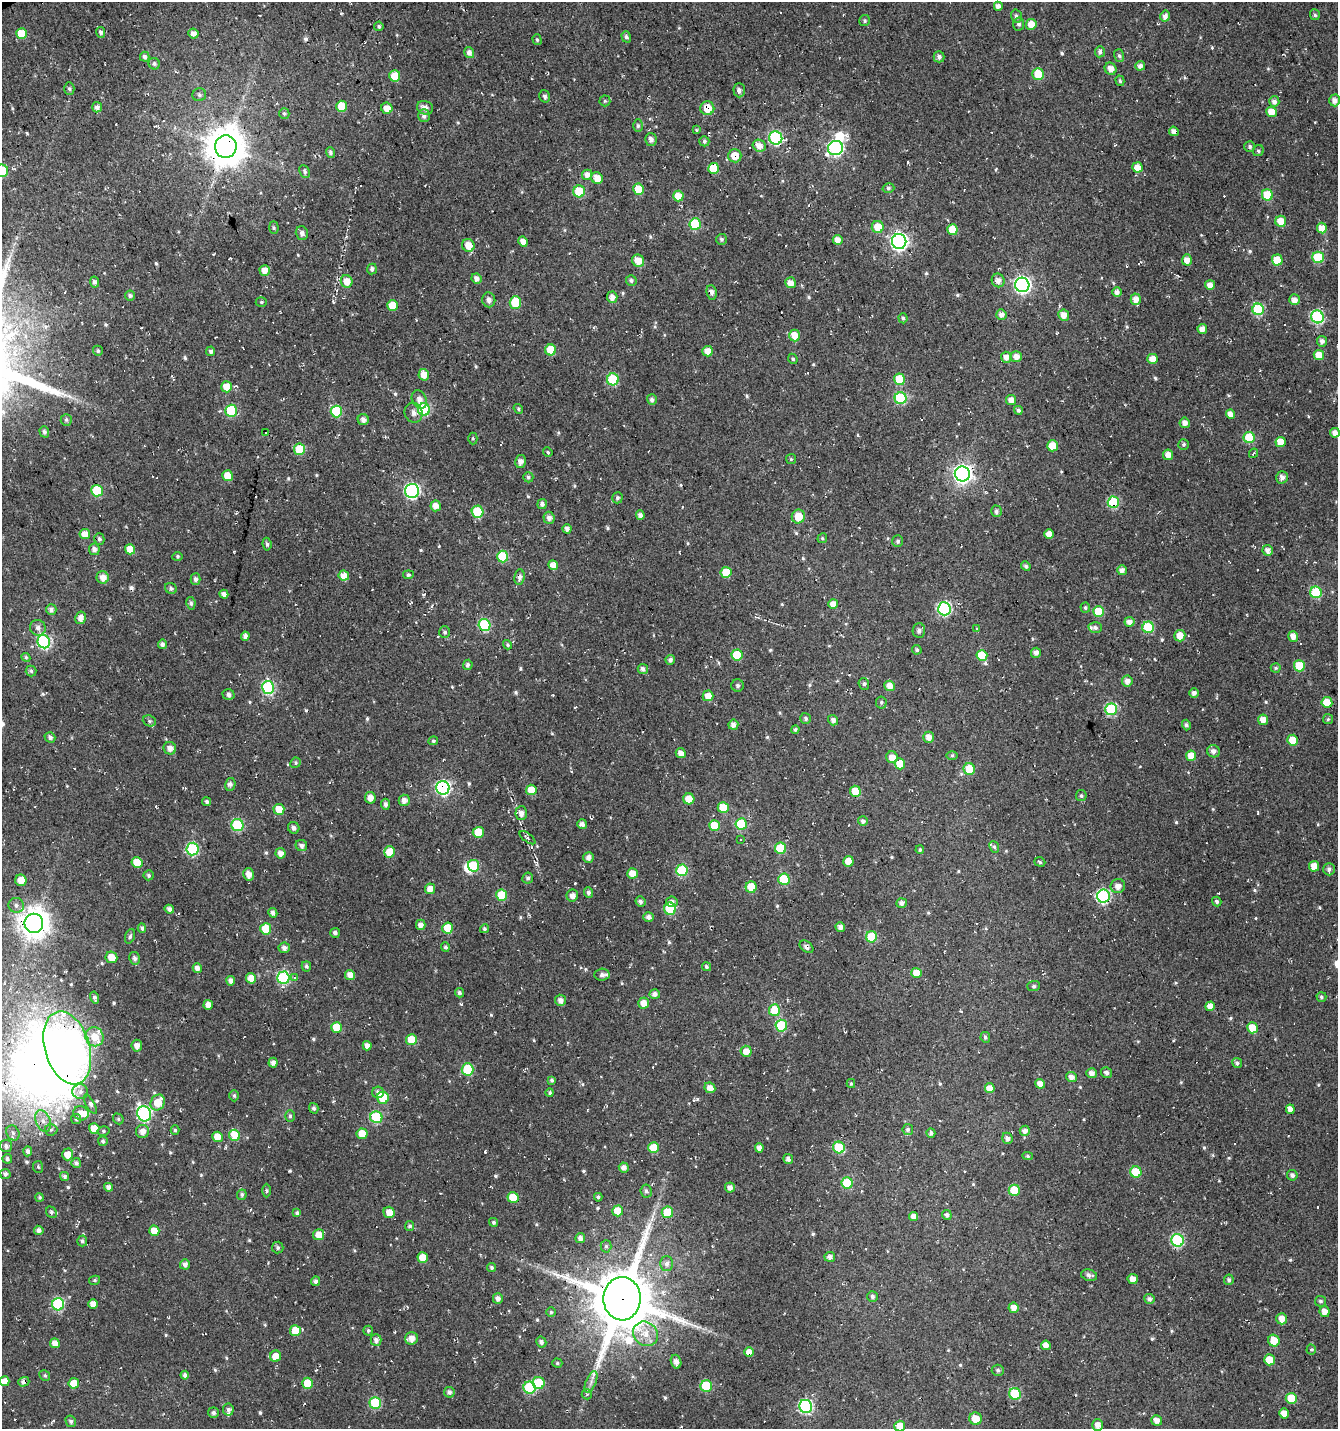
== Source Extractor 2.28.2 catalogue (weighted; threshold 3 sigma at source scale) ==
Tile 11 of 4 x 4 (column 3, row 3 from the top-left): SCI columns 2821-4156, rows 1429-2855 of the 5583 x 5711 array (HDU 1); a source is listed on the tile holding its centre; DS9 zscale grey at full resolution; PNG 1340 x 1431 px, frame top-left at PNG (2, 2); each listed source drawn as its Kron ellipse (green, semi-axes under 4 px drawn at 4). Shown black and unused: <1% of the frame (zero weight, under 3 of 4 exposures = <1% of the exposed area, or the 3 px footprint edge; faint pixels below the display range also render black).
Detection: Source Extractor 2.28.2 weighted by HDU 2 'WHT'; one run over the whole footprint, this tile lists its part. Background -0.00333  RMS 0.01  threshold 0.0457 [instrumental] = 3 sigma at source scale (4.5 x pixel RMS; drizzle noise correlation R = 1.50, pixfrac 1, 0.0396/0.0396 arcsec/px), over >= 5 px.
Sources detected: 673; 6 inside a brighter object's white glare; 23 cosmic-ray / hot-pixel residue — neither listed nor drawn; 8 inside a brighter listed object's ellipse — not listed separately; of the other 636, all 500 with FLUX_AUTO >= 1.54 (the completeness limit of this list) listed and drawn (136 fainter detections not listed), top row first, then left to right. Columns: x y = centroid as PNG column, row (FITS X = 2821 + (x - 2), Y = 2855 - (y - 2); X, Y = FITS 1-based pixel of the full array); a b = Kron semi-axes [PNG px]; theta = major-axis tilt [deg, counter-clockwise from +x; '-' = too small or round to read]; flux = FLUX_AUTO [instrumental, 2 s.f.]
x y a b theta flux
998 6 4 4 - 5.7
1315 15 5 5 - 2
1016 16 6 5 - 2.9
1165 16 5 5 - 5.4
865 21 5 5 - 2
1019 24 6 5 - 2.5
1031 24 5 5 - 13
379 26 5 4 - 1.9
101 32 5 4 - 2.5
21 33 5 5 - 22
193 34 5 5 - 6.6
626 37 5 5 - 2.9
537 40 5 4 - 1.8
1100 52 5 5 - 3.2
469 53 6 5 - 4.9
1119 55 6 5 - 2.2
145 57 5 4 - 3.8
939 57 5 5 - 3.6
154 64 6 5 - 2.4
1140 66 5 4 - 4.8
1111 69 6 5 - 6.9
1038 74 6 5 - 26
395 76 6 5 - 19
1120 81 5 4 - 1.6
69 89 6 5 - 2
739 90 7 5 -89 3.7
199 95 7 6 - 2.4
545 96 6 5 - 2.7
1335 100 6 5 - 5.9
605 101 5 5 - 1.7
1274 102 5 5 - 4.8
342 106 5 5 - 21
97 107 5 5 - 4.2
387 108 6 5 - 11
425 108 8 6 -16 5.7
707 108 7 7 - 18
1271 112 5 5 - 15
284 114 5 5 - 2
424 116 6 6 - 4.1
638 126 6 5 - 2.2
696 130 4 3 - 1.6
1174 131 5 4 - 4.4
776 138 7 6 - 130
651 139 6 5 - 4.5
704 141 5 5 - 2.9
759 146 7 5 -26 8.3
1250 146 5 5 - 2.3
226 147 11 11 - 2600
835 148 7 7 - 200
1258 151 6 5 - 2.2
330 153 5 4 - 2.3
735 156 7 6 - 13
1137 167 5 5 - 10
713 168 5 5 - 36
2 171 6 6 - 22
305 172 7 5 -65 2.3
587 175 5 5 - 7.2
597 178 6 5 - 11
888 188 6 4 15 2
639 189 6 5 - 21
579 191 6 6 - 39
1267 195 5 5 - 37
678 196 5 5 - 18
1281 221 5 5 - 14
695 224 6 5 - 59
878 227 6 6 - 19
274 228 6 4 -88 1.5
1322 228 5 5 - 17
952 230 5 5 - 17
302 233 7 6 - 3.9
722 239 5 5 - 2.2
838 240 5 5 - 7.9
899 241 7 7 - 350
523 242 5 4 - 7.6
468 245 6 6 - 14
1318 257 6 5 - 52
1187 260 5 5 - 8.5
1277 260 5 5 - 23
638 261 6 6 - 12
372 269 5 4 - 3.1
265 270 5 5 - 8.3
476 279 5 5 - 5.2
631 280 5 5 - 2.2
998 280 7 6 - 6.1
347 281 6 6 - 12
94 282 5 4 - 3
790 283 5 5 - 7.4
1022 285 7 7 - 310
1210 285 5 5 - 7.8
712 292 7 5 -82 3.4
1117 292 5 5 - 4.7
130 296 5 5 - 2.2
612 297 5 5 - 5.6
1136 299 6 5 - 8.7
489 300 7 6 - 4.2
1294 300 5 5 - 6.9
261 302 5 5 - 1.6
515 302 6 5 - 35
392 306 5 5 - 20
1258 309 6 5 - 80
1001 314 5 5 - 5.5
1064 315 6 5 - 9.4
1317 317 6 6 - 120
903 318 5 4 - 2
1202 329 5 4 - 8.1
794 335 6 5 - 13
1322 341 5 5 - 4.5
551 350 5 5 - 30
98 351 5 4 - 1.9
211 351 5 4 - 2.7
707 351 5 5 - 11
1319 355 5 5 - 16
1016 356 6 5 - 6.9
1006 357 5 5 - 6.8
793 359 5 4 - 1.8
1153 359 5 5 - 12
424 375 6 5 - 11
613 379 6 6 - 53
900 379 6 5 - 25
227 387 5 5 - 18
901 398 6 6 - 77
419 399 9 7 -64 6.3
652 400 5 5 - 3.4
1011 400 5 5 - 7
424 409 6 6 - 92
518 409 5 4 - 1.6
1018 410 4 4 - 2.9
231 411 6 6 - 70
336 411 6 6 - 62
414 413 10 8 -65 5.3
1230 414 5 4 - 7.8
66 420 6 5 - 2.1
363 420 5 5 - 5.1
1185 423 5 5 - 6
44 432 5 5 - 2.6
266 433 3 3 - 17
1335 433 5 4 - 6.1
1249 437 5 5 - 48
473 438 6 4 -89 1.6
1280 442 5 5 - 14
1183 444 5 5 - 1.8
1052 446 5 5 - 20
300 449 5 5 - 43
548 452 5 4 - 1.6
1253 453 5 3 - 1.5
1168 455 5 5 - 7.8
791 459 5 5 - 1.6
521 461 6 5 - 5.8
962 474 7 7 - 460
228 476 5 5 - 19
528 477 5 5 - 2.1
1282 477 6 5 - 5.4
97 491 6 5 - 59
412 491 7 7 - 200
617 498 5 5 - 2.2
1113 502 6 5 - 69
542 504 5 5 - 3.9
436 506 5 5 - 7.5
996 511 6 5 - 3.2
478 512 6 6 - 41
640 515 5 4 - 4.6
798 517 7 6 - 16
549 518 6 5 - 4.6
567 529 4 4 - 4.7
85 534 5 5 - 9.5
1049 534 5 5 - 7.6
822 538 5 4 - 1.6
99 539 6 5 - 2.8
898 541 6 5 - 2.1
267 544 6 4 -83 2.4
94 549 6 5 - 4.5
130 549 5 5 - 17
1268 550 5 5 - 6.2
178 557 5 4 - 1.7
503 557 6 5 - 48
553 565 5 5 - 10
1026 566 5 4 - 2.4
1122 570 5 4 - 4.7
726 572 5 5 - 23
344 575 5 5 - 11
408 575 5 4 - 2.2
103 577 6 6 - 8.2
519 577 8 5 82 3.9
195 579 6 5 - 3.6
171 588 6 5 - 2.2
1316 592 6 5 - 65
224 594 4 4 - 4.4
191 603 6 4 -78 2.4
833 604 5 5 - 11
1085 608 5 5 - 1.8
51 609 5 5 - 4.8
944 609 7 6 - 130
1098 612 5 5 - 31
81 618 6 5 - 7.1
1129 622 5 5 - 6.7
485 625 6 6 - 86
1148 627 6 5 - 57
38 628 8 7 - 4.4
1095 628 7 5 1 3
977 629 4 3 - 5.7
919 630 7 6 - 4.1
445 632 6 5 - 2.3
245 636 4 4 - 5.3
1180 636 5 5 - 13
1293 636 5 5 - 7.3
44 642 7 6 - 150
162 644 5 4 - 3.7
508 645 5 4 - 1.8
917 650 5 4 - 1.8
1036 653 5 5 - 5.1
737 655 5 5 - 39
982 656 5 5 - 35
26 657 5 4 - 1.9
670 660 5 4 - 3.9
468 665 5 4 - 3.2
1299 666 5 5 - 34
1276 668 5 4 - 1.9
643 669 5 5 - 4.1
31 671 5 5 - 1.9
1127 681 5 5 - 5.7
864 684 6 5 - 2.3
738 685 6 6 - 2.9
890 686 5 5 - 9.7
268 687 6 6 - 110
1194 693 5 4 - 3.7
228 694 6 5 - 3.1
708 696 5 5 - 12
881 702 6 5 - 2
1327 702 5 5 - 23
1111 709 6 6 - 81
806 718 5 5 - 2.4
1328 719 5 5 - 1.6
833 720 5 5 - 3.9
1263 720 5 5 - 9.6
149 721 7 5 -22 2.5
733 725 5 5 - 6.2
1186 725 5 4 - 2.3
795 730 4 4 - 2
50 737 5 5 - 3.1
929 737 5 5 - 7.5
1293 740 5 5 - 25
433 741 5 4 - 1.8
170 748 6 6 - 5.8
1214 751 6 6 - 4.6
681 753 5 4 - 6.8
952 755 6 4 -1 1.6
1191 756 5 5 - 15
892 757 6 5 - 9.4
296 763 5 5 - 1.7
900 764 5 5 - 17
969 769 6 5 - 24
230 784 6 5 - 2.8
443 788 7 6 - 190
531 790 5 5 - 16
855 791 5 5 - 25
1081 796 5 5 - 2.2
370 798 6 5 - 6.2
689 799 5 5 - 14
404 800 5 5 - 5.9
207 802 4 4 - 2.3
385 804 5 4 - 3
723 808 5 5 - 23
279 809 5 5 - 16
521 813 7 5 87 6.2
863 821 5 5 - 3.7
582 824 5 5 - 4.5
741 824 6 5 - 50
237 825 6 6 - 71
714 825 5 5 - 25
294 828 6 5 - 4.2
478 832 5 5 - 24
528 838 9 3 -37 2.3
741 839 3 3 - 3.9
301 846 6 5 - 4.1
994 847 6 4 -66 1.7
780 848 6 5 - 45
192 849 6 6 - 110
920 850 4 4 - 1.7
390 852 5 5 - 24
281 853 5 5 - 7.1
588 857 5 5 - 4.7
848 861 5 5 - 16
137 862 5 5 - 25
1040 862 6 4 -19 1.6
474 866 6 5 - 45
1314 866 5 5 - 11
1329 869 6 5 - 3.4
682 870 6 5 - 63
632 873 5 5 - 10
248 874 6 5 - 7.5
149 875 5 5 - 2.2
528 878 5 5 - 2.8
784 879 6 5 - 46
21 880 6 5 - 11
1118 886 7 7 - 6.4
751 887 5 5 - 25
430 889 5 5 - 9.7
588 893 5 4 - 3.2
502 895 5 5 - 39
572 895 6 6 - 4.8
1103 896 6 6 - 170
1217 901 5 4 - 2.6
640 902 5 5 - 3
672 902 6 5 - 3.5
901 903 5 5 - 4.5
16 905 8 7 - 4.2
169 909 5 4 - 4.1
670 909 6 6 - 54
273 913 4 4 - 3.8
649 917 5 5 - 4.5
34 923 9 9 - 1600
421 925 5 5 - 6.2
840 927 5 4 - 5.2
142 928 5 4 - 2.5
448 928 5 5 - 24
266 929 5 5 - 29
484 929 4 4 - 1.8
335 933 5 4 - 3.4
130 936 7 4 70 1.9
871 937 5 5 - 45
445 947 5 4 - 2
807 947 8 5 -37 3.4
284 948 6 5 - 4.2
111 957 6 5 - 12
135 958 6 5 - 3.5
306 966 5 4 - 2.5
706 967 5 4 - 2.1
197 968 5 4 - 5.2
916 973 5 5 - 15
350 975 5 5 - 8.7
602 975 7 6 - 4.5
295 977 3 3 - 3.7
251 978 5 5 - 12
283 978 6 6 - 110
231 981 4 4 - 4.8
1034 986 6 5 - 2.3
459 993 5 4 - 2.5
655 994 5 5 - 5
1321 997 5 5 - 2
95 998 6 4 -74 2.6
560 1000 5 5 - 5.3
644 1003 5 5 - 8.1
208 1005 5 4 - 7.9
1210 1006 5 4 - 9
774 1010 6 5 - 37
781 1026 6 5 - 51
337 1027 5 5 - 26
1252 1028 5 5 - 18
94 1037 9 9 - 15
985 1037 5 5 - 2.2
411 1039 5 5 - 22
137 1046 6 5 - 6.4
367 1046 5 4 - 6
67 1048 37 22 -73 890
746 1051 5 5 - 10
273 1063 5 4 - 5
1237 1063 5 5 - 2.9
467 1069 6 6 - 51
1091 1073 5 5 - 5.3
1106 1073 5 5 - 3.4
1071 1077 5 5 - 6.4
552 1080 4 4 - 2.6
851 1083 4 4 - 1.7
1040 1084 5 4 - 7
710 1088 5 5 - 7.8
990 1088 5 5 - 13
80 1092 8 7 - 4.2
378 1092 6 5 - 4.3
550 1093 4 4 - 1.6
234 1096 6 4 90 1.9
383 1098 6 6 - 29
158 1102 8 7 - 19
90 1104 11 4 -62 2.9
314 1108 5 4 - 2.6
1290 1109 5 4 - 7.2
81 1113 8 7 - 9.3
144 1114 8 7 - 170
290 1116 6 4 90 2.2
376 1117 6 6 - 70
76 1119 5 5 - 1.8
118 1119 6 5 - 1.7
43 1121 11 7 -67 7.5
94 1128 5 5 - 15
908 1129 5 5 - 2.4
51 1130 6 6 - 2.4
175 1130 5 4 - 2
103 1131 6 5 - 1.9
1025 1131 5 5 - 5.5
142 1132 6 6 - 7.3
13 1133 8 6 -63 3.4
931 1133 4 4 - 2.9
362 1134 5 5 - 15
235 1135 6 5 - 28
217 1137 5 5 - 13
1007 1138 5 5 - 4.1
103 1141 5 4 - 2.5
6 1146 6 6 - 3.7
839 1147 6 5 - 49
653 1148 5 5 - 22
759 1148 4 4 - 5.8
28 1151 5 4 - 4.6
68 1154 6 5 - 13
1028 1156 5 4 - 1.7
7 1159 5 4 - 2.4
788 1159 5 4 - 4.9
76 1163 5 5 - 3
38 1167 6 5 - 1.6
624 1167 5 5 - 5.1
1136 1172 6 5 - 44
5 1174 5 5 - 3.2
1292 1175 5 5 - 3.8
64 1176 5 4 - 2.2
847 1183 5 5 - 42
109 1187 4 4 - 5.5
730 1188 5 5 - 5.5
1014 1190 5 5 - 35
266 1191 7 3 -89 1.6
646 1191 6 5 - 3
242 1195 5 5 - 2.5
39 1197 4 4 - 1.6
598 1197 4 4 - 2.2
513 1198 5 5 - 26
618 1211 5 5 - 19
51 1212 6 5 - 2
389 1212 6 5 - 11
667 1212 6 5 - 34
297 1213 4 4 - 2.6
947 1215 5 4 - 3.7
914 1216 4 4 - 6.3
494 1222 5 4 - 2.1
410 1226 5 4 - 2.2
39 1230 5 4 - 4.8
154 1231 5 5 - 13
319 1235 5 5 - 12
580 1238 5 5 - 5
1178 1240 6 6 - 110
82 1241 5 5 - 2.2
606 1246 6 5 - 2.1
278 1248 6 5 - 2.1
423 1257 5 5 - 14
830 1257 5 5 - 4.5
667 1263 7 6 - 4.4
185 1264 5 5 - 4.4
492 1267 4 4 - 2.4
1089 1275 8 5 -14 4
1133 1279 5 5 - 7.1
95 1280 5 4 - 1.7
1229 1280 5 4 - 2.8
315 1281 5 4 - 2.6
872 1297 5 5 - 2.9
498 1298 5 5 - 5
622 1299 22 18 88 7000
1149 1299 5 5 - 3.6
1320 1301 5 5 - 2.4
58 1304 6 6 - 97
93 1304 5 5 - 9
1014 1308 5 5 - 8.6
1325 1311 5 5 - 9.1
551 1312 5 5 - 1.5
1282 1319 6 5 - 9
295 1331 5 5 - 23
368 1331 5 5 - 2.1
646 1334 13 11 -41 13
411 1338 6 6 - 8.3
376 1340 5 5 - 4.3
1274 1341 6 5 - 15
541 1342 5 5 - 3.9
55 1343 5 5 - 7
1046 1345 5 5 - 6.9
1311 1349 5 4 - 1.7
749 1352 5 4 - 7.8
276 1356 5 5 - 12
1269 1360 5 5 - 17
676 1362 7 5 -72 5.7
557 1363 5 4 - 1.6
998 1370 6 5 - 2.5
185 1375 4 4 - 3.5
45 1376 6 5 - 1.8
5 1381 5 5 - 10
24 1382 5 4 - 4.7
591 1382 11 5 68 4.6
74 1383 5 5 - 16
307 1383 5 5 - 24
539 1383 6 6 - 32
706 1386 6 5 - 47
529 1388 6 6 - 81
449 1392 5 5 - 3.7
587 1394 5 5 - 1.8
1015 1394 6 5 - 58
1291 1398 5 5 - 26
375 1403 6 6 - 66
806 1406 7 6 - 140
228 1409 6 5 - 3
213 1413 5 5 - 3
1284 1413 5 5 - 9.9
976 1419 6 6 - 16
1157 1420 5 5 - 7.2
71 1421 6 5 - 2.6
1098 1425 6 5 - 7.5
900 1426 5 5 - 15
Overlapping masked pixels (flux is a lower limit): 20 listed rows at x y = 707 108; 1174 131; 776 138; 226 147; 735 156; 266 433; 962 474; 1113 502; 519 577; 485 625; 1327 702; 443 788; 474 866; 1103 896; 34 923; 807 947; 67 1048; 622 1299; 749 1352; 24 1382
Isophote crosses this tile's border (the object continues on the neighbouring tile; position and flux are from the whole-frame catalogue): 3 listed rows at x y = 2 171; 5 1381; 900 1426